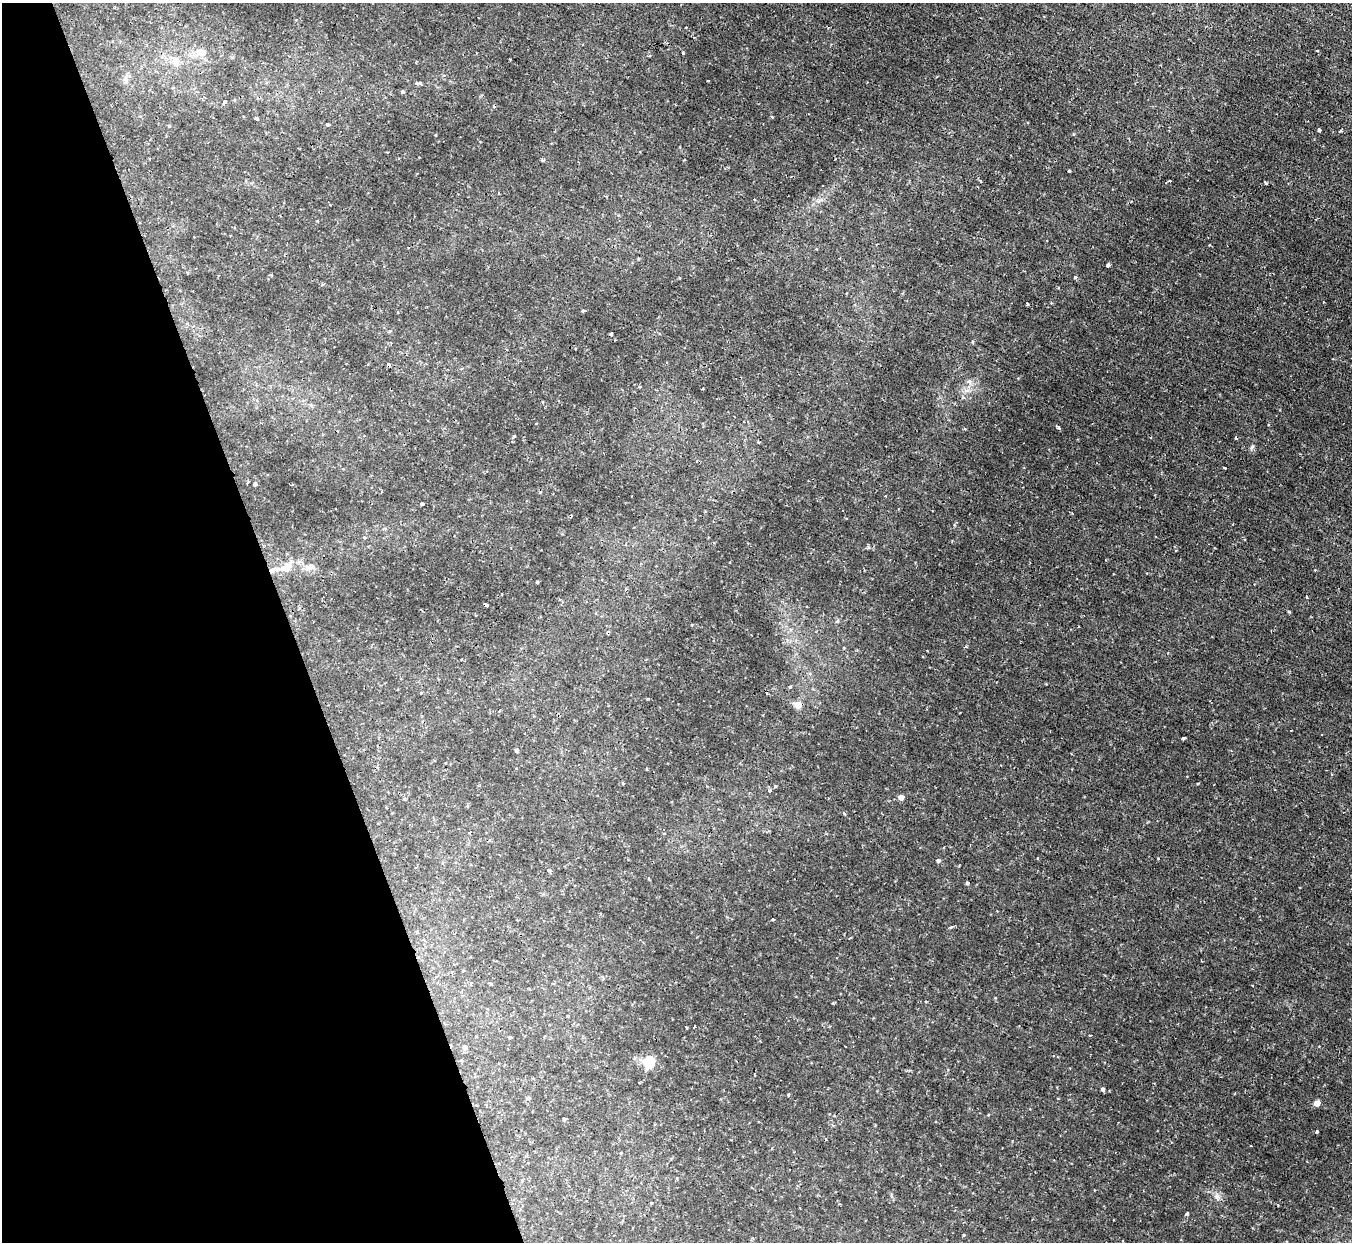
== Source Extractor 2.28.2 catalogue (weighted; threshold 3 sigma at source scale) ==
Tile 5 of 4 x 4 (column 1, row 2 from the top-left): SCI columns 1-1350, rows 2630-3869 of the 5399 x 5386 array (HDU 1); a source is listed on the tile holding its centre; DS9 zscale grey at full resolution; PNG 1354 x 1244 px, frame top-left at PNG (2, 3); no overlay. Shown black and unused: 21% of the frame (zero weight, under 2 of 3 exposures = <1% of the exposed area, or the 3 px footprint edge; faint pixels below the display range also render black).
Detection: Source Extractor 2.28.2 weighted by HDU 2 'WHT'; one run over the whole footprint, this tile lists its part. Background 0.00163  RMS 0.0014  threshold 0.00635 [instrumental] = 3 sigma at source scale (4.5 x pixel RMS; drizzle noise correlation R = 1.50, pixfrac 1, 0.05/0.05 arcsec/px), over >= 5 px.
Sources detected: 77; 6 cosmic-ray / hot-pixel residue — not listed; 1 inside a brighter listed object's ellipse — not listed separately; the other 70 listed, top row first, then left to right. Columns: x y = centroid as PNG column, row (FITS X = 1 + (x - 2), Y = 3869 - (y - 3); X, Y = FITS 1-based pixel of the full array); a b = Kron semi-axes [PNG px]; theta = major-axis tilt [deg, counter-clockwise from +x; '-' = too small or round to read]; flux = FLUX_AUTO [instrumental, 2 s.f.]
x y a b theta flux
1317 51 3 2 - 0.11
201 52 12 10 -10 1.2
683 53 3 3 - 0.36
176 62 17 8 -62 1.2
708 81 3 2 - 0.09
420 83 5 4 - 0.23
403 92 5 4 - 0.25
224 102 3 3 - 0.3
256 118 4 3 - 0.27
328 125 7 3 -5 0.2
169 126 4 3 - 0.11
1319 130 3 3 - 0.4
436 135 3 2 - 0.15
149 159 3 2 - 0.1
543 160 4 4 - 0.2
1069 171 3 3 - 0.24
981 181 4 3 - 0.13
1266 183 4 2 - 0.19
317 221 3 3 - 0.13
1108 265 4 3 - 0.67
1075 277 4 3 - 0.25
1027 304 3 2 - 0.23
583 311 4 3 - 0.17
611 334 4 3 - 0.39
461 369 5 3 - 0.15
703 389 3 2 - 0.13
963 398 5 3 - 0.18
1058 428 6 3 -46 0.19
514 436 3 3 - 0.13
1252 447 7 4 46 0.23
255 484 3 3 - 0.25
422 504 3 3 - 0.33
1245 539 3 2 - 0.18
311 566 12 8 10 0.83
286 567 17 10 37 1.7
272 570 7 6 - 0.54
537 582 3 3 - 0.13
1307 597 3 3 - 0.31
837 621 5 4 - 0.22
790 687 4 3 - 0.23
798 705 5 4 - 2.9
1184 738 4 3 - 0.26
517 750 4 3 - 0.7
647 769 3 2 - 0.12
623 783 3 3 - 0.12
769 791 5 3 - 0.18
901 797 4 4 - 1
844 813 5 3 - 0.18
938 861 5 4 - 0.26
549 870 4 3 - 0.52
967 883 3 3 - 0.41
773 919 3 2 - 0.19
951 927 5 3 - 0.17
491 984 3 3 - 0.18
694 1026 3 2 - 0.11
686 1027 4 2 - 0.12
1090 1035 3 2 - 0.23
510 1037 4 3 - 0.46
465 1047 5 5 - 0.46
649 1062 5 5 - 11
1103 1089 4 4 - 0.38
788 1095 4 3 - 0.11
528 1098 5 4 - 0.24
1317 1103 4 4 - 1.7
1317 1132 3 3 - 0.21
621 1153 3 2 - 0.17
891 1196 6 4 -71 0.19
1217 1196 7 5 90 0.37
1187 1214 3 3 - 0.44
964 1235 3 3 - 0.12
Overlapping masked pixels (flux is a lower limit): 1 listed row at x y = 272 570
Unlisted compact peaks at least as high as the median listed source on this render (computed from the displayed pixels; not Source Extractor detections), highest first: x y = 966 646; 833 1003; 1198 783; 772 117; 868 547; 1074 134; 969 381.